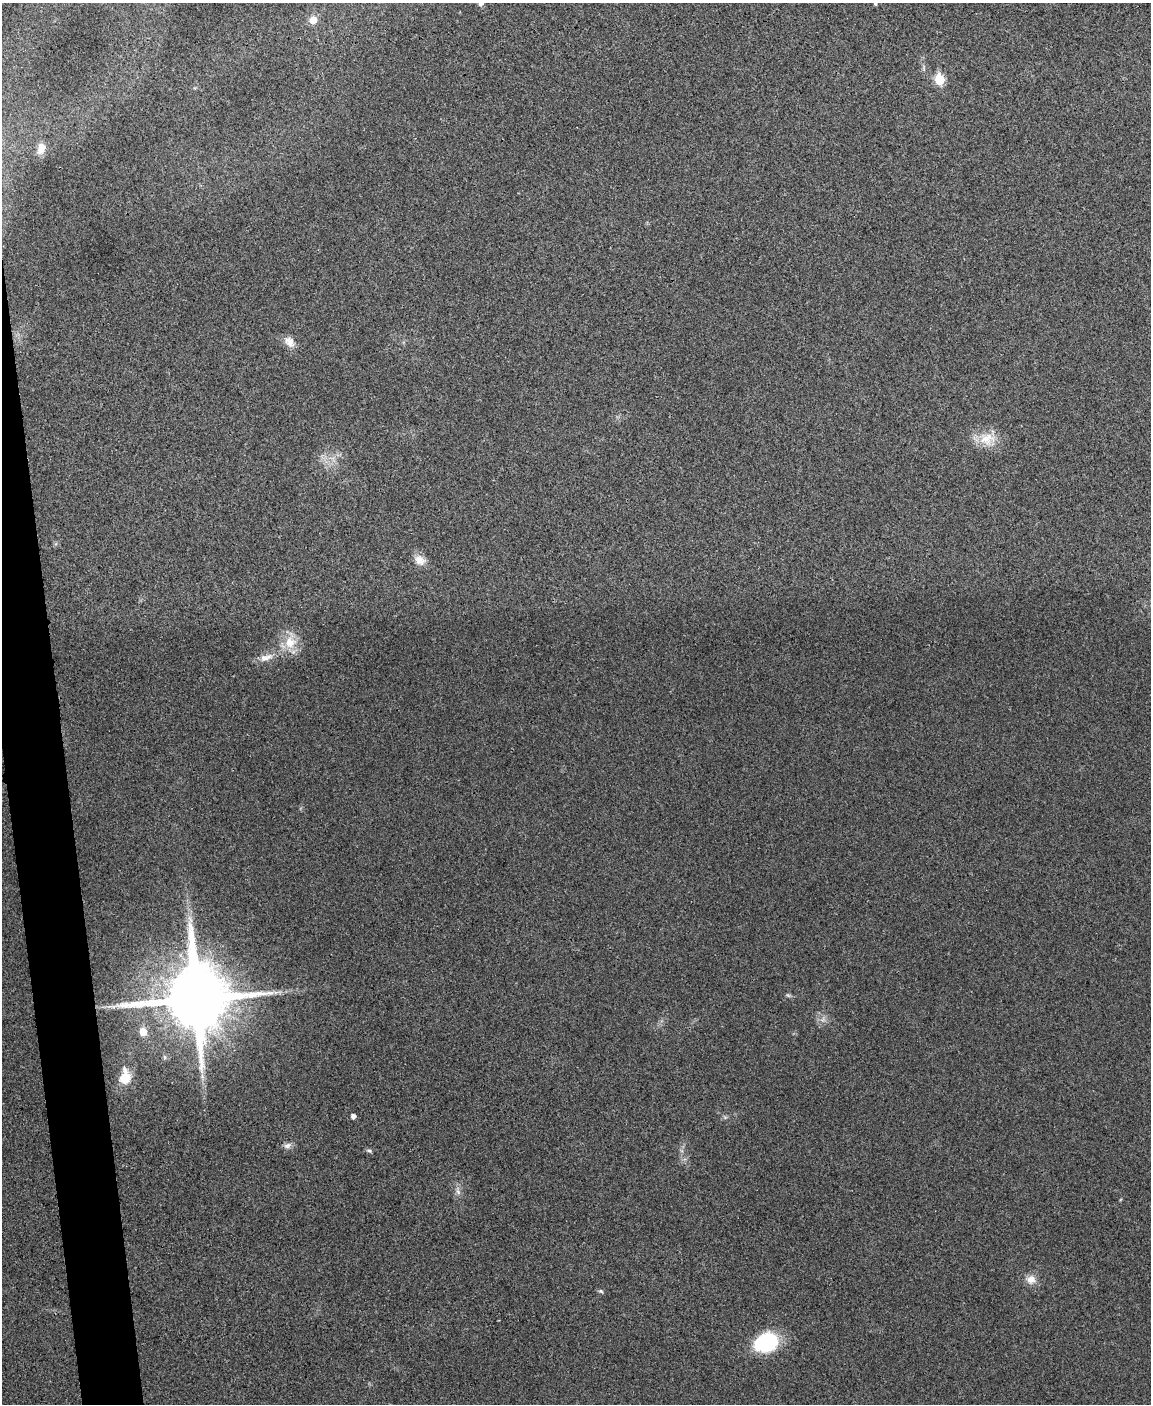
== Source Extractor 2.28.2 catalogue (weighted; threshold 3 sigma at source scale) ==
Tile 7 of 4 x 3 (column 3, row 2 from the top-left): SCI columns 2303-3451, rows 1542-2943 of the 4603 x 4585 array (HDU 1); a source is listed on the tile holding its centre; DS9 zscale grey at full resolution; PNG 1153 x 1406 px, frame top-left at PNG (2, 3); no overlay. Shown black and unused: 3% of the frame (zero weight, under 3 of 4 exposures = <1% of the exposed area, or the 3 px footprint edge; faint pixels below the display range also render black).
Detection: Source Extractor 2.28.2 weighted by HDU 2 'WHT'; one run over the whole footprint, this tile lists its part. Background 0.0333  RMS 0.0062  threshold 0.0278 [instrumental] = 3 sigma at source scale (4.5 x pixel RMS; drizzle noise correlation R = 1.50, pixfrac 1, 0.05/0.05 arcsec/px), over >= 5 px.
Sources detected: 23; all 23 listed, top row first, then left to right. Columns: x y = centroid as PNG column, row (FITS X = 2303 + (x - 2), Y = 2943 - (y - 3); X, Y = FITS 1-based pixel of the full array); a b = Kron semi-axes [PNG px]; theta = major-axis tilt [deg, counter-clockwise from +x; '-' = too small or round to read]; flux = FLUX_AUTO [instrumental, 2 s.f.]
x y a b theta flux
481 3 6 5 - 3.5
875 4 5 4 - 1
313 20 6 6 - 8.8
939 80 6 6 - 31
41 148 16 10 72 7
289 342 17 10 -51 5.2
987 439 24 18 7 13
420 560 15 11 -34 5.7
290 642 16 16 - 13
266 657 21 9 18 6.4
788 995 8 4 -36 1
196 999 20 18 -87 6200
143 1032 6 6 - 9.8
164 1057 6 4 -71 0.92
202 1076 7 5 -49 1.6
125 1077 20 13 87 13
353 1116 4 4 - 2.6
287 1145 12 7 23 2.6
369 1151 6 4 -1 1.1
458 1192 8 5 -46 1.7
1031 1279 12 11 - 5.5
601 1291 7 4 -25 1
766 1343 23 18 18 47
Overlapping masked pixels (flux is a lower limit): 1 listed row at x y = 196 999
Isophote crosses this tile's border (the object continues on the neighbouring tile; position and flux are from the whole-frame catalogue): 2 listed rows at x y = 481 3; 875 4